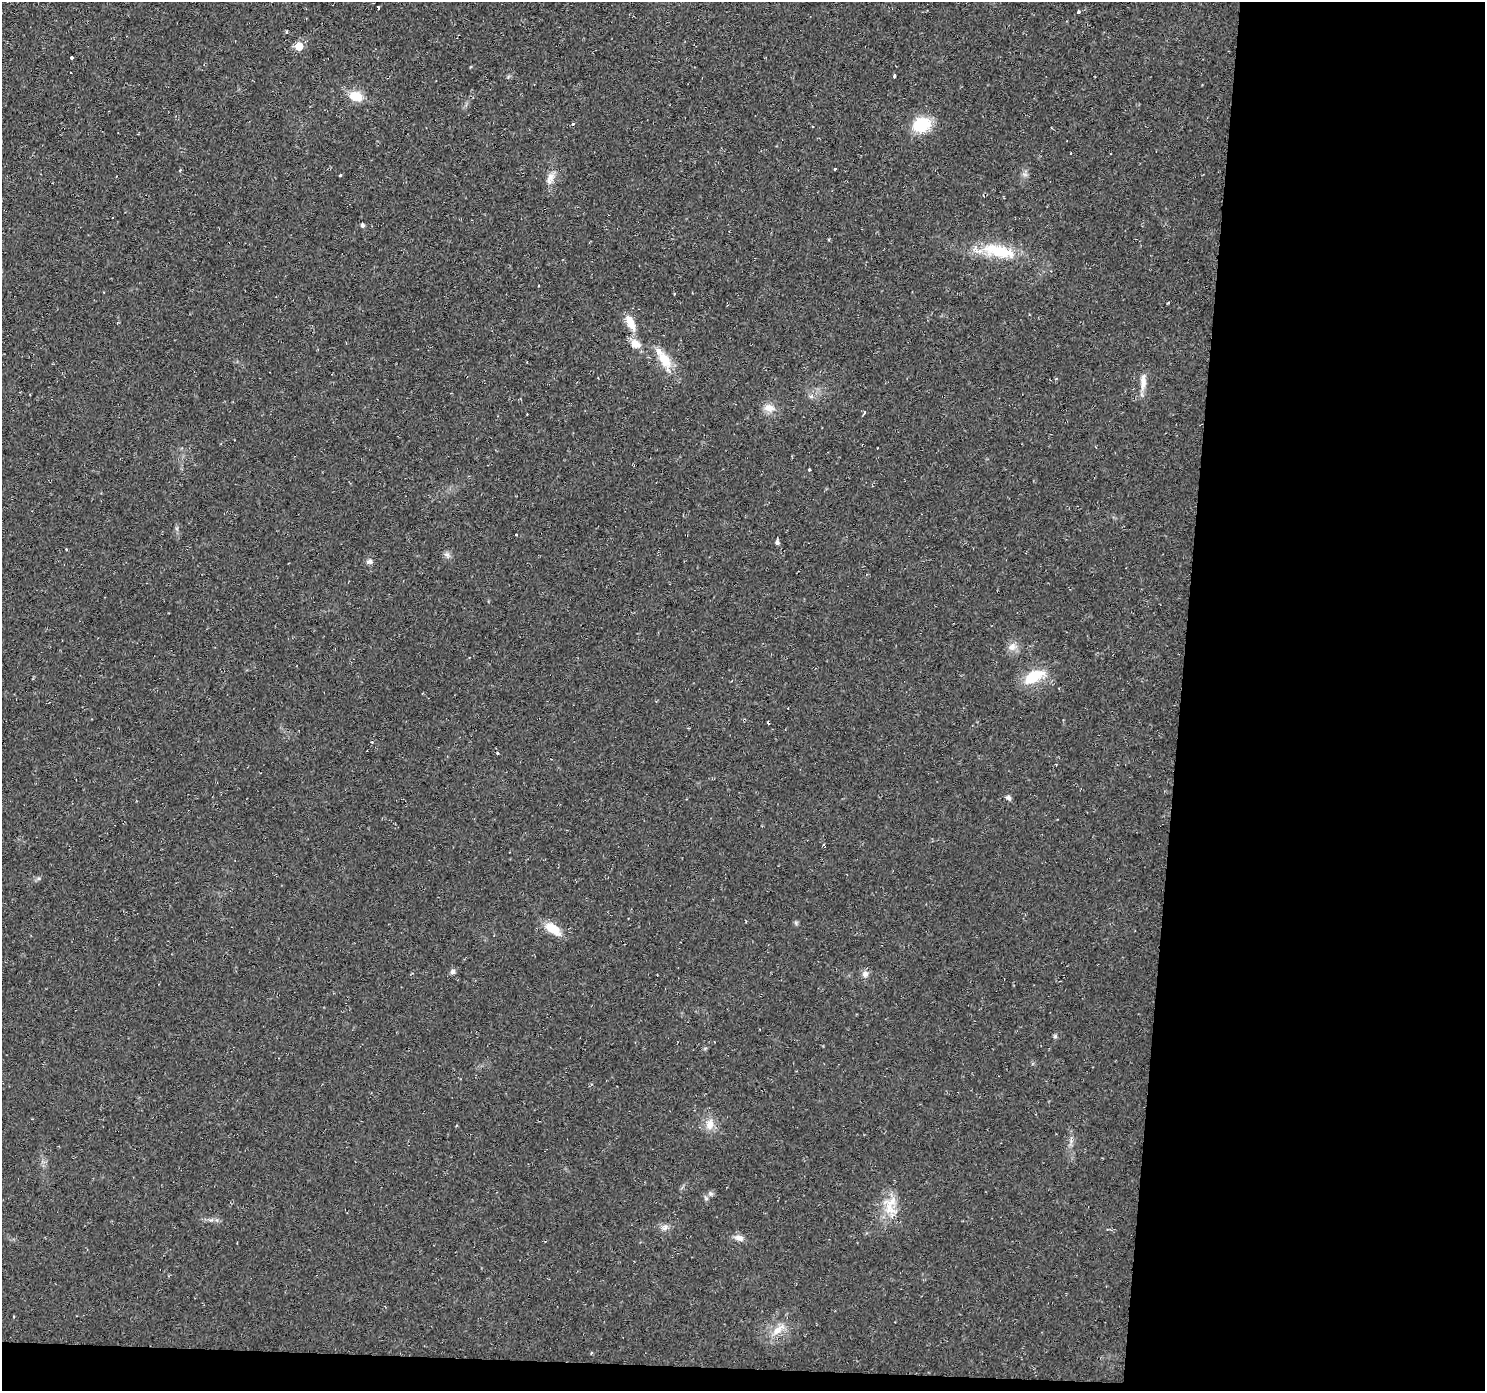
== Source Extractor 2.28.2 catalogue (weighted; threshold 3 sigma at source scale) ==
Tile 9 of 3 x 3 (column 3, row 3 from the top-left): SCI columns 2966-4448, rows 103-1491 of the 4448 x 4473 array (HDU 1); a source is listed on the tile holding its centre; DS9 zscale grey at full resolution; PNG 1487 x 1393 px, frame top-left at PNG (2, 2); no overlay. Shown black and unused: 22% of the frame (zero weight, under 2 of 3 exposures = <1% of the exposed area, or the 3 px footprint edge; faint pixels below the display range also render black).
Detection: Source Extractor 2.28.2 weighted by HDU 2 'WHT'; one run over the whole footprint, this tile lists its part. Background 0.0201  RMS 0.006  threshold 0.0269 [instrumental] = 3 sigma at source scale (4.5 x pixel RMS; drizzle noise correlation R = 1.50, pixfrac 1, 0.05/0.05 arcsec/px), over >= 5 px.
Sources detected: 47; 3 cosmic-ray / hot-pixel residue — not listed; the other 44 listed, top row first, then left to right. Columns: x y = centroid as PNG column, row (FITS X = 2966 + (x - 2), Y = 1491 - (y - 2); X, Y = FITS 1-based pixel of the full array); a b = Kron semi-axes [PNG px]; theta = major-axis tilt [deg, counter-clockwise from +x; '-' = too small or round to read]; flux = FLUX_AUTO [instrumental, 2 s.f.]
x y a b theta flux
378 8 3 3 - 1.7
1078 12 4 3 - 4.9
287 31 4 2 - 0.6
299 46 6 6 - 10
72 58 3 3 - 3.5
894 75 4 3 - 4.3
356 96 16 11 -13 9.7
573 124 3 3 - 0.85
922 125 18 15 22 22
835 169 3 2 - 1.5
340 175 3 3 - 1.6
116 176 3 2 - 0.4
550 179 18 8 64 4.5
362 225 5 4 - 1.3
999 251 47 16 -14 25
674 294 3 2 - 0.86
630 323 19 8 -63 8.4
636 344 14 11 -32 5.7
664 359 25 12 -55 13
1143 382 26 7 88 5.1
811 396 6 4 0 1.2
769 408 14 10 -5 5.4
865 412 4 3 - 0.88
809 470 3 2 - 0.9
516 534 3 3 - 2.3
777 543 5 5 - 1.5
447 554 9 4 -9 1.5
369 562 8 6 -3 1.8
1012 647 11 9 27 3.8
1033 677 24 12 30 18
497 753 3 3 - 2.4
1008 798 7 6 - 1.4
796 923 6 4 -71 0.84
553 929 22 11 -33 9.9
452 972 6 6 - 1.7
865 974 8 8 - 2.6
1055 1036 5 4 - 1.2
710 1124 17 10 81 5.9
711 1194 8 4 -59 1.1
890 1209 21 13 -39 10
665 1227 9 7 41 2.4
739 1238 13 7 -18 3.2
778 1330 23 7 40 6.8
592 1353 3 3 - 0.69